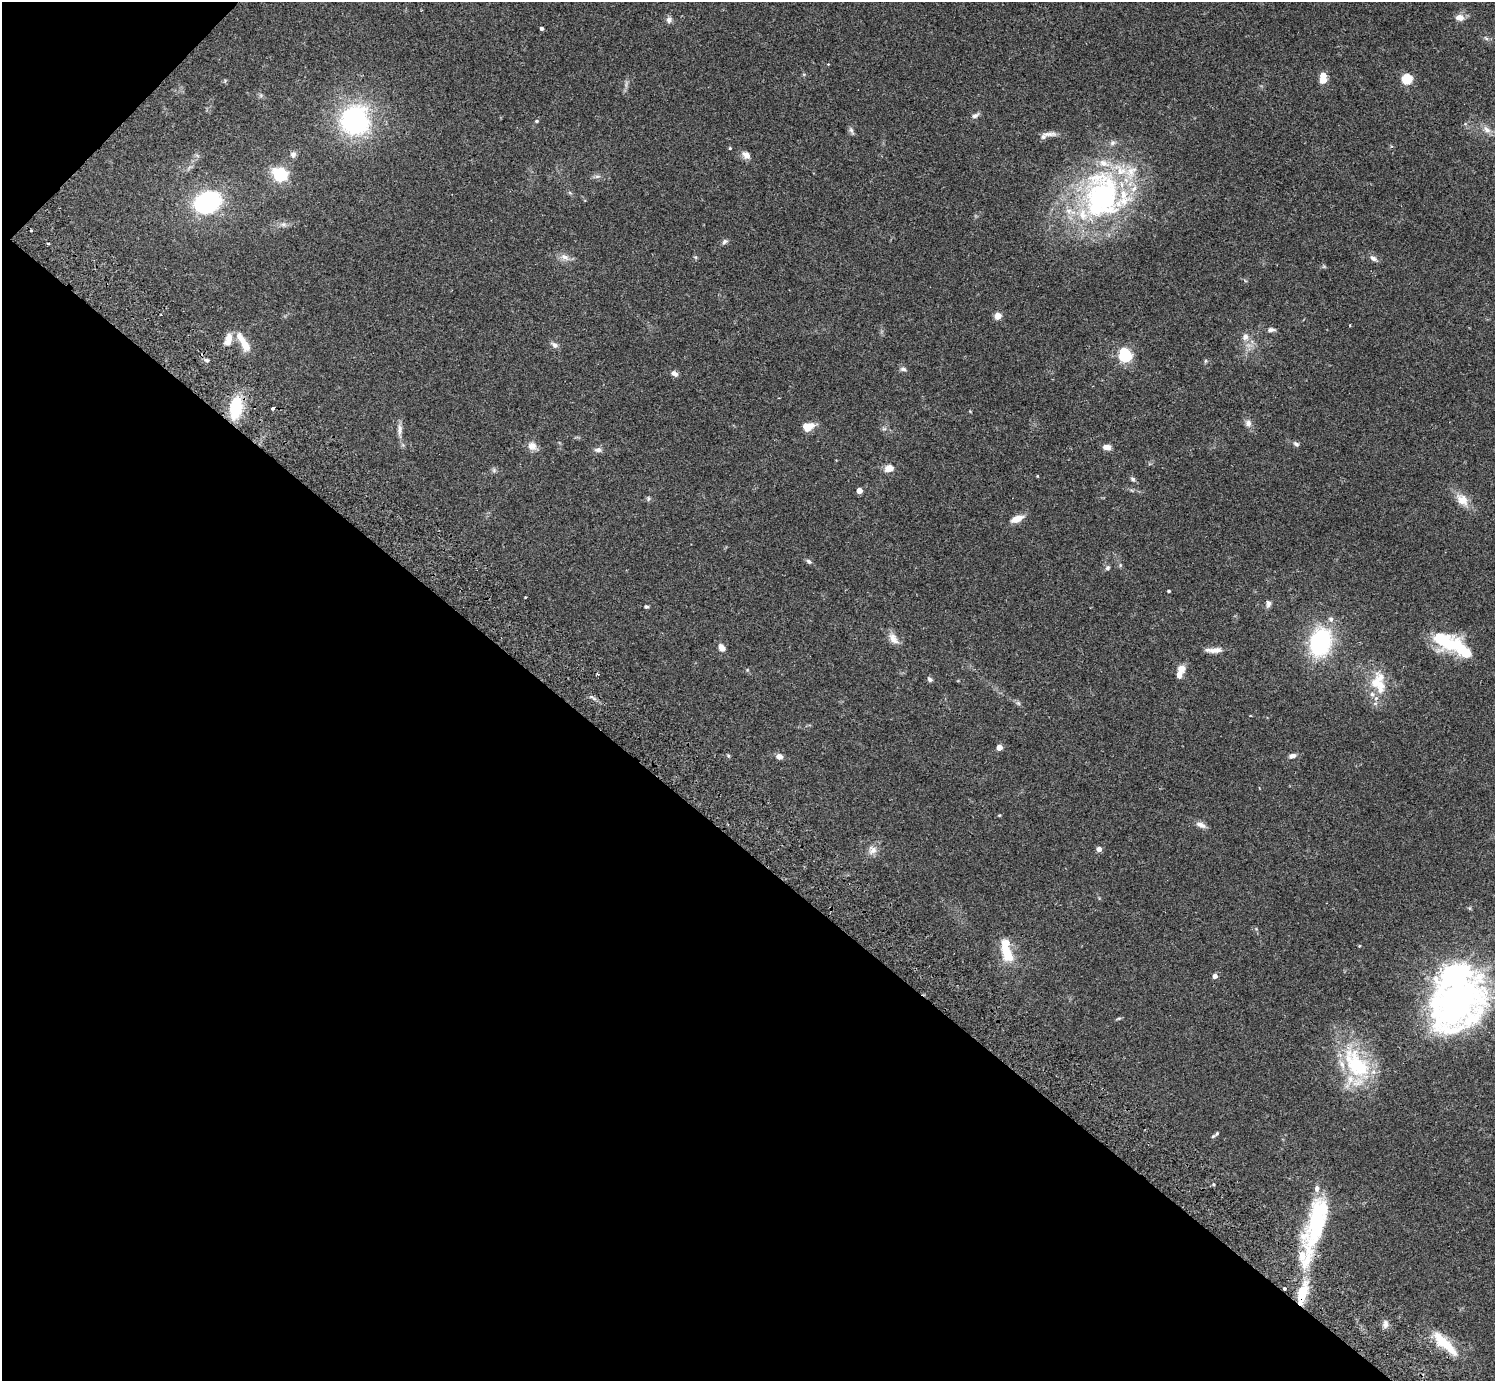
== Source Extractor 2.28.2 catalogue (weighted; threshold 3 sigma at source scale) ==
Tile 9 of 4 x 4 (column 1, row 3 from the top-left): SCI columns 46-1538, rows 1726-3104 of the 6059 x 6069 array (HDU 1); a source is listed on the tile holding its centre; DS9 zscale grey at full resolution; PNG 1497 x 1383 px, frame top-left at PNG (2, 2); no overlay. Shown black and unused: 40% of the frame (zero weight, under 2 of 3 exposures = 3% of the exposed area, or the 3 px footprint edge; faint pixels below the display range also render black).
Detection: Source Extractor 2.28.2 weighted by HDU 2 'WHT'; one run over the whole footprint, this tile lists its part. Background 0.108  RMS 0.0064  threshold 0.0289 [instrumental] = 3 sigma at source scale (4.5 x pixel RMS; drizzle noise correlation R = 1.50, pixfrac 1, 0.05/0.05 arcsec/px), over >= 5 px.
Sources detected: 110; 2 inside a brighter object's white glare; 2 cosmic-ray / hot-pixel residue — not listed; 19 inside a brighter listed object's ellipse — not listed separately; the other 87 listed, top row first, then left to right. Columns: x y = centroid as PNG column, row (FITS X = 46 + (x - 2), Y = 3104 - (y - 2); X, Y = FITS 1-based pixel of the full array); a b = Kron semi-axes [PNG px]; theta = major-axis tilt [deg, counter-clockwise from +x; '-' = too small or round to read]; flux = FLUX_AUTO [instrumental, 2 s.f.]
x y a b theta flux
1460 17 8 7 - 5.2
669 20 8 8 - 2.2
542 28 3 3 - 1.5
1407 79 5 5 - 45
1323 80 5 5 - 15
975 115 10 6 29 2.2
355 120 29 29 - 92
537 121 5 4 - 0.76
851 130 12 5 -67 1.7
1487 130 12 8 -45 3.7
1048 134 24 5 0 3.6
1392 146 5 3 - 0.77
730 148 4 4 - 0.63
293 154 8 7 - 2.1
746 155 9 7 -42 3.9
280 174 6 6 - 130
597 176 8 4 8 1.5
1102 196 69 51 87 150
207 202 23 17 25 78
283 224 8 6 0 2.1
725 242 8 5 43 1.6
48 244 3 2 - 0.73
565 257 13 7 -26 3.9
1373 258 9 6 -37 2.3
998 316 4 4 - 12
1271 330 9 5 5 2
1245 337 10 7 68 3.4
228 339 15 8 70 7.1
245 344 26 9 -61 9.9
555 345 10 7 -34 2.3
1125 355 7 5 -69 110
1205 361 6 4 89 0.79
903 369 8 5 -12 1.7
674 373 8 6 -29 2.3
236 407 16 9 81 41
273 408 3 3 - 2.1
1248 423 9 7 -77 3.1
808 427 12 8 19 8.9
400 430 17 6 87 3.3
1296 444 8 6 -30 1.5
532 446 11 10 - 4.6
1107 447 8 6 -5 4
598 450 10 6 0 2.2
889 468 11 8 15 5.3
494 470 6 5 - 1.2
1037 476 3 3 - 0.48
1133 479 7 5 -62 1.4
859 490 4 4 - 7
648 499 6 5 - 1.1
1462 500 19 13 -47 8.4
1017 519 12 6 22 7.6
809 561 8 5 -32 1.4
1108 568 7 5 51 1.2
1169 591 3 3 - 0.89
1268 603 9 6 81 2.3
646 607 5 4 - 1
1331 619 8 6 -14 1.7
893 639 17 9 -52 5.1
1320 642 22 16 76 76
722 647 9 7 -53 4
1216 650 16 7 5 5
1462 650 45 16 -39 30
1181 669 10 9 - 4.9
930 679 7 5 -46 1.4
1378 685 34 20 -66 21
1018 703 6 5 - 1.2
999 747 4 4 - 7
728 755 6 3 -20 0.73
779 756 6 5 - 4.2
1292 756 9 6 22 2.5
999 815 5 3 - 0.55
1201 825 14 7 -23 3.1
1099 849 4 4 - 4.7
872 850 13 12 - 4.5
1359 946 4 3 - 0.56
1007 952 27 13 -69 15
1454 974 11 8 20 390
1215 976 4 4 - 3.5
1456 1003 26 19 41 620
1119 1018 8 3 19 0.8
1356 1064 52 29 -54 51
1217 1133 8 5 46 1.3
1316 1223 66 24 77 62
1285 1289 3 3 - 1.2
1302 1293 27 10 74 22
1385 1324 11 7 -78 2.6
1444 1343 41 11 -44 18
Overlapping masked pixels (flux is a lower limit): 3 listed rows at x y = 228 339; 1285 1289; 1302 1293